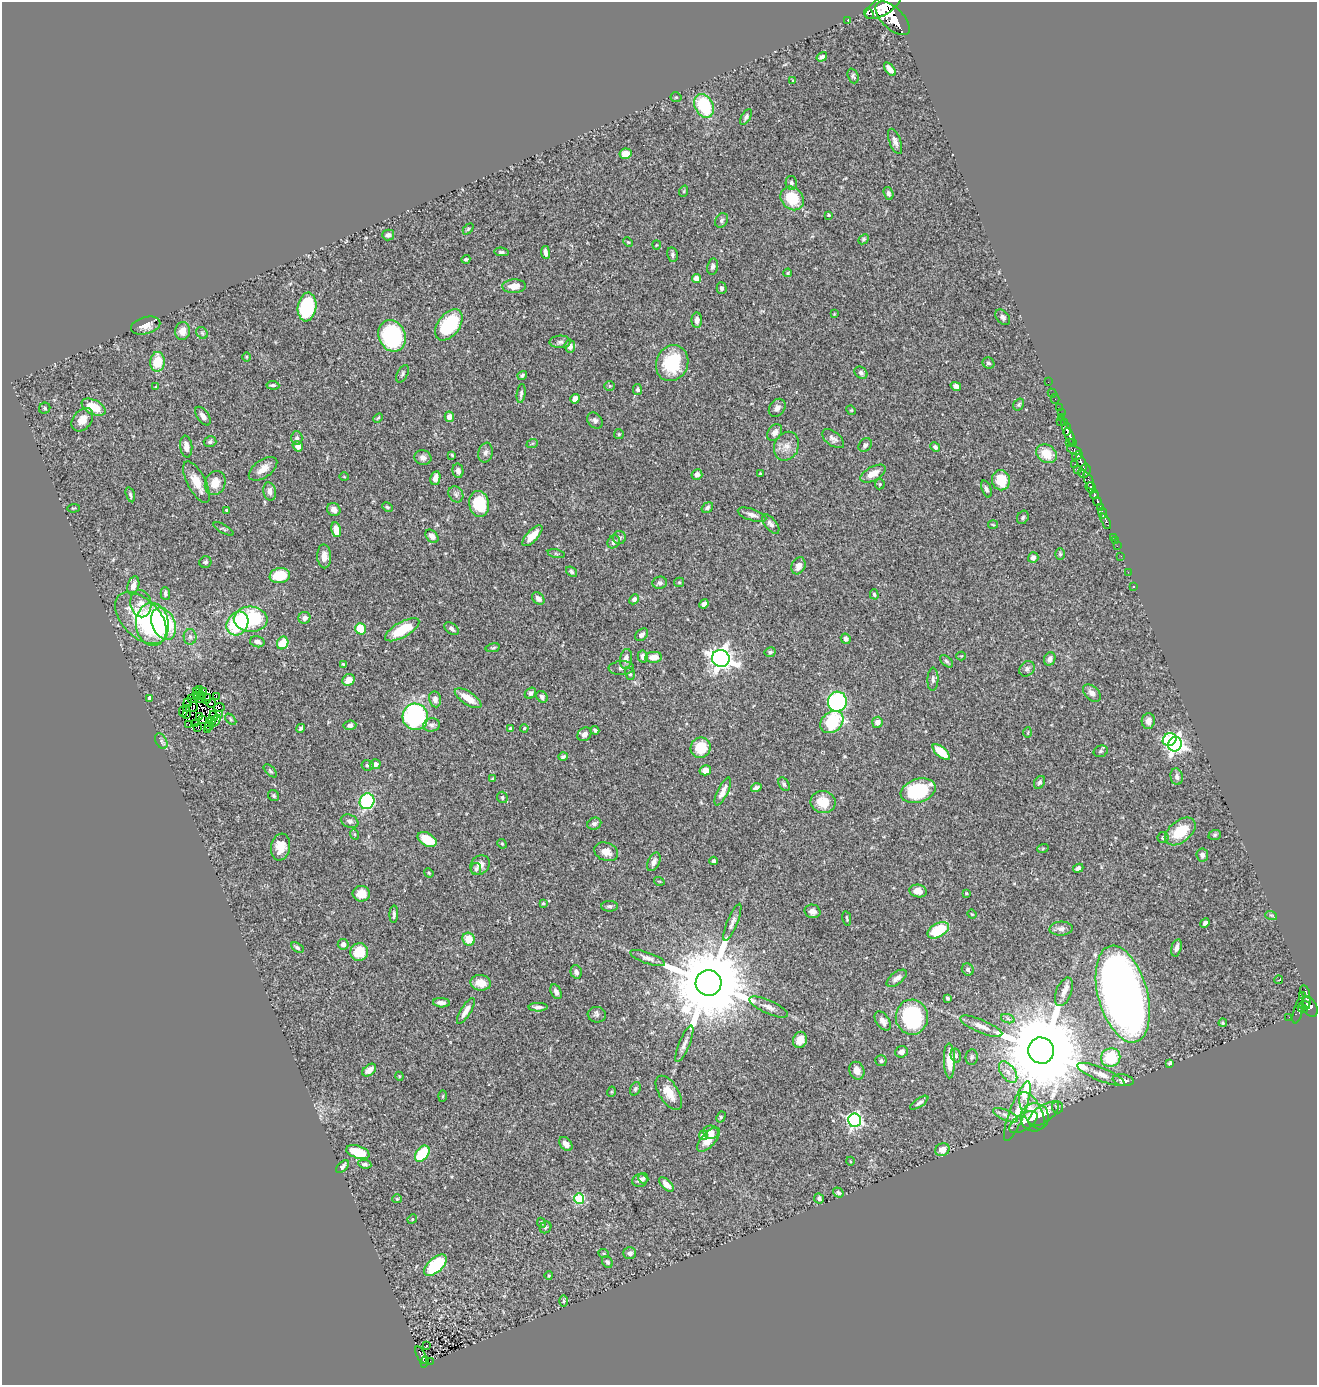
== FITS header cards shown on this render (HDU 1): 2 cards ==
NAXIS1  =                 1315
NAXIS2  =                 1383

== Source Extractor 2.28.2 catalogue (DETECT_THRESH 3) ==
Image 1315 x 1383 px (HDU 1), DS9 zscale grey, 1 PNG px = 1 image px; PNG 1319 x 1387 px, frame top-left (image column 1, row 1383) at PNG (2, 2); each listed source drawn as its Kron ellipse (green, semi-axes under 4 px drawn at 4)
Background 0.449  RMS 0.024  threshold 0.0722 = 3 sigma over >= 5 px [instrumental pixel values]
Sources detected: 394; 7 with non-positive FLUX_AUTO (blend fragments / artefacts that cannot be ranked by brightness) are neither listed nor drawn; the other 387 listed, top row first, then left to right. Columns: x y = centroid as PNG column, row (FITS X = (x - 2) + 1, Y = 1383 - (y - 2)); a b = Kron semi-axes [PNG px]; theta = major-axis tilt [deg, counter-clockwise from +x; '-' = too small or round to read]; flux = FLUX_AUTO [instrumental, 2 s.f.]
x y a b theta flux
883 6 20 8 32 1600
869 14 6 3 -48 200
893 18 21 10 -44 2500
847 20 3 2 - 5.5
822 57 5 4 - 4.1
890 69 8 4 -54 11
853 76 8 5 -70 3.5
793 81 4 3 - 1.7
676 97 5 5 - 2.4
704 106 12 9 -63 87
746 117 9 4 57 4
895 141 13 5 -69 7.7
625 154 6 5 - 18
791 183 7 5 -76 4
684 191 6 3 72 1.9
888 193 7 4 -71 4.6
792 198 13 10 -49 51
829 215 3 3 - 1.9
721 220 8 6 55 4.2
468 229 6 4 46 2.1
388 235 6 5 - 5.3
863 239 6 4 42 2.6
628 242 5 3 - 1.5
657 245 4 4 - 1.6
501 252 7 4 -5 3.3
545 252 6 3 -83 5.9
672 255 7 5 -79 3.9
466 259 4 4 - 2.6
713 267 8 5 78 4.8
788 273 4 3 - 1.9
696 278 4 4 - 19
514 286 12 7 3 16
722 288 6 5 - 4.4
307 307 14 9 81 120
834 314 3 3 - 1.1
1003 317 9 6 -48 4.7
697 320 8 5 90 7.5
449 325 17 11 53 96
146 326 15 8 15 14
182 331 9 7 77 18
202 333 6 5 - 2.9
392 336 16 13 -63 170
560 342 10 6 1 5.4
570 346 6 5 - 9.8
246 357 5 3 - 1.4
157 362 10 7 85 43
672 363 18 16 67 85
988 363 6 5 - 3.9
861 373 7 5 -42 4.3
402 374 9 5 64 3.9
522 375 5 4 - 3.3
1048 382 2 2 - 6.4
273 385 6 4 -6 3.4
609 386 5 5 - 2.4
956 386 5 4 - 6.7
156 387 3 3 - 2.5
637 389 5 4 - 4.1
1052 393 4 3 - 8.2
521 394 10 4 82 3.7
575 399 5 4 - 13
1055 399 5 2 - 9
1019 404 6 5 - 2.7
94 407 13 7 -26 36
45 408 6 5 - 2.7
777 408 10 7 54 6.6
1059 408 2 2 - 4
851 410 5 4 - 1.5
1061 413 2 2 - 7.8
203 416 10 5 -55 8.1
449 417 5 4 - 12
1061 417 3 2 - 9.7
378 418 5 3 - 1.8
82 420 13 9 51 17
595 421 9 7 -50 5.2
1060 421 2 2 - 17
1065 423 3 3 - 65
1067 429 6 3 -83 270
775 432 9 6 56 7.9
619 434 5 5 - 2.2
1070 436 9 4 -66 350
297 438 7 6 - 5.1
833 439 13 7 -37 6.7
210 442 6 5 - 3.5
1073 442 3 3 - 29
1069 443 2 2 - 21
532 444 6 4 20 2.2
865 445 7 6 - 4.1
298 446 5 4 - 7.5
786 446 15 12 66 16
186 447 11 6 -83 13
935 447 5 4 - 4.5
1074 450 7 3 -19 91
485 453 10 7 79 5.7
1047 454 11 8 -34 33
452 455 3 3 - 1.8
1077 456 5 4 - 160
423 458 8 7 - 7.8
1081 462 9 3 -66 150
1075 464 2 2 - 11
263 469 16 9 36 15
1078 469 3 2 - 4.9
458 471 7 5 -78 5.8
1085 471 7 6 - 230
760 474 3 2 - 1.7
873 474 14 7 28 15
697 475 5 5 - 8.1
344 477 4 3 - 1.2
435 478 7 5 79 12
1001 480 10 9 - 47
1089 481 9 3 -68 260
196 482 23 9 -63 27
215 483 12 10 68 21
880 484 5 5 - 2.2
1091 488 6 5 - 270
986 489 9 4 -70 4.3
270 491 9 6 -78 9.1
456 494 8 7 - 5
1094 494 4 3 - 180
130 495 8 4 -73 2.7
1097 501 5 3 - 160
479 504 13 10 -78 65
387 507 5 3 - 2.2
1100 507 4 3 - 140
73 508 6 2 5 1.5
707 508 6 4 37 3.8
226 510 3 3 - 2.3
334 510 7 6 - 7.1
1103 513 5 3 - 100
752 515 15 5 -18 8.5
1023 517 7 5 60 3
1106 521 8 3 -64 140
771 524 11 6 -49 6.3
993 525 5 3 - 1.4
223 529 11 3 -29 2.4
336 530 7 4 -79 18
432 536 7 5 -47 9
532 536 13 5 47 23
1113 537 2 2 - 9.8
619 538 6 6 - 4
1115 541 2 2 - 5.1
614 542 7 5 51 6.2
1117 546 2 2 - 4
556 554 8 3 -14 2.5
1060 554 6 5 - 2.6
324 556 12 7 -88 13
1121 556 2 2 - 5.9
1033 558 5 5 - 7.4
205 562 6 5 - 3.5
799 566 9 6 64 12
571 572 6 4 -38 3.3
1128 572 2 2 - 6.4
280 576 10 7 10 51
679 582 5 4 - 1.9
660 583 7 6 - 5.6
133 585 9 5 75 9.2
1134 587 3 2 - 1.1
165 593 6 4 -87 4.2
874 594 5 4 - 3
538 598 7 5 -44 7.2
634 599 6 4 47 4.7
141 604 14 10 -79 15
704 604 5 4 - 7.9
141 618 31 19 -45 91
304 618 6 6 - 6.2
251 619 17 12 -4 120
152 624 21 16 -85 180
163 624 17 11 -67 140
237 624 12 10 55 92
360 629 6 5 - 44
451 629 8 5 -38 5.3
402 630 19 7 29 57
642 635 7 5 43 6.9
190 637 8 6 -88 5.1
846 639 5 4 - 6.1
257 642 7 5 -15 7.4
283 643 6 5 - 33
493 648 7 4 11 2.7
770 652 6 4 28 3.5
643 656 6 5 - 7.5
961 656 4 4 - 1.5
654 657 8 5 3 16
721 658 9 8 - 1200
626 659 10 6 80 10
1050 659 7 5 69 8
947 661 8 4 -44 3.2
343 664 4 3 - 1.5
621 668 13 7 4 6.3
1027 669 8 7 - 5.4
630 674 6 5 - 3.1
933 679 11 5 88 4.8
348 680 6 5 - 16
199 690 3 2 - 1.5
204 691 3 2 - 1.5
196 692 3 2 - 1
530 693 6 5 - 5
1092 693 10 7 -44 7.8
196 695 4 3 - 3.5
201 695 4 2 - 1.2
216 696 2 2 - 0.65
542 697 6 5 - 4.3
150 698 4 4 - 11
191 698 4 3 - 1.9
468 698 15 6 -33 24
200 699 3 2 - 0.4
207 699 5 4 - 5.5
435 699 8 6 -78 8.1
837 702 10 9 - 240
188 703 5 2 - 0.032
211 703 5 2 - 0.52
193 707 5 2 - 0.09
219 707 5 2 - 4.2
186 709 2 2 - 1.9
183 712 5 2 - 1.5
220 714 3 2 - 1.5
186 715 2 2 - 0.99
200 716 2 2 - 1.5
214 716 5 3 - 3.7
415 717 13 12 - 210
202 719 3 2 - 1.4
231 719 7 4 -47 2.3
211 720 3 2 - 0.82
215 721 7 3 57 3
1148 721 8 6 85 12
832 722 13 9 41 96
877 722 5 5 - 9.9
195 723 3 2 - 0.97
189 725 2 2 - 0.53
350 725 6 5 - 4.8
432 725 8 6 10 5
209 726 4 3 - 1.6
197 727 4 2 - 1
301 728 5 3 - 3.6
510 728 3 3 - 2.6
524 728 4 3 - 1.9
207 730 3 2 - 8.1
595 730 4 3 - 2.9
1028 732 5 3 - 1.5
585 734 7 6 - 8.5
1170 740 7 6 - 98
161 741 8 5 -61 4.2
1175 744 7 6 - 550
701 748 10 10 - 43
1101 751 7 5 16 2.8
941 752 10 5 -41 35
563 757 5 4 - 3
375 764 5 5 - 9.6
368 765 6 5 - 3
705 770 6 5 - 13
270 771 8 4 -45 2.8
1177 777 8 6 -79 5.7
493 779 4 4 - 2
1040 782 7 5 58 3.2
784 784 7 5 -58 3.9
756 788 5 4 - 4.6
918 791 18 11 17 120
723 792 15 5 64 12
274 796 6 5 - 2.6
502 797 6 5 - 2.9
367 801 8 7 - 140
823 802 12 11 - 35
350 821 9 6 -21 4.7
594 824 7 6 - 4.9
1180 831 17 11 38 54
354 834 5 3 - 1.8
1215 835 6 5 - 2.8
1163 838 5 5 - 3.4
427 839 10 6 -30 43
502 844 5 4 - 1.9
280 847 13 9 81 20
1043 848 6 4 20 1.9
606 852 12 9 -21 14
1202 855 6 5 - 6.9
714 861 4 3 - 3.6
654 862 10 5 66 7.8
480 865 10 9 - 9.6
1078 868 5 4 - 6.2
476 869 6 5 - 3.2
429 873 5 4 - 1.7
659 881 5 3 - 1.4
918 891 9 6 -8 17
966 893 4 4 - 1.4
361 894 8 8 - 18
543 903 4 3 - 1.9
609 906 8 5 1 3.9
813 911 8 6 -14 7.8
394 914 9 3 86 3.6
972 914 5 4 - 1.4
1271 915 6 3 -18 2
847 918 7 3 -79 2.1
732 922 20 5 68 8.6
1205 923 5 4 - 4.4
1061 929 11 7 3 7.4
938 930 11 6 30 66
469 939 6 6 - 30
343 944 5 5 - 6.8
297 947 7 4 -34 3.2
1176 948 9 5 74 6.5
359 952 9 8 - 38
648 958 18 5 -19 9
968 969 6 5 - 4.4
576 972 7 5 -75 6.4
897 978 12 6 37 9.3
1278 980 4 2 - 3.5
481 983 10 7 -8 21
709 983 13 13 - 28000
556 992 7 5 -66 6.4
1064 992 15 7 68 9.5
1305 992 6 4 -62 75
1123 994 50 24 -75 1500
1302 995 3 2 - 13
947 998 4 3 - 2.7
1306 1002 6 4 -88 130
441 1003 8 4 -3 7.5
1305 1005 5 3 - 170
538 1007 9 4 1 5.2
769 1007 21 6 -24 12
1310 1007 11 7 -62 300
1303 1009 5 3 - 98
466 1011 15 5 58 12
1298 1011 13 4 75 70
597 1015 9 8 - 5.5
912 1017 17 16 - 190
1289 1017 2 2 - 3
1008 1019 7 4 -19 3.6
883 1021 10 6 -56 9.9
1223 1023 4 4 - 2.1
981 1026 23 6 -23 15
800 1040 8 7 - 18
684 1044 19 5 68 9.5
1041 1051 13 13 - 34000
901 1052 6 5 - 7.8
956 1056 7 5 -77 2.8
972 1057 8 6 81 3.2
1111 1058 10 9 - 60
881 1061 6 5 - 3.3
949 1061 17 5 -89 29
1170 1063 4 3 - 2.6
369 1070 8 5 40 11
857 1071 9 7 -67 13
1008 1072 12 7 -54 12
1101 1074 25 6 -22 15
399 1076 4 3 - 1.5
1123 1080 10 5 -10 8.2
635 1089 7 5 69 2.9
611 1092 5 3 - 1.7
669 1093 19 9 -57 24
443 1096 5 3 - 2
919 1103 11 4 35 4.3
1057 1107 6 5 - 2.7
1017 1111 32 7 69 20
1032 1111 21 9 -61 21
1044 1114 18 8 34 22
1005 1115 13 5 -24 6.9
721 1117 6 4 61 2.5
1035 1117 14 14 - 23
855 1120 6 6 - 360
1023 1122 16 8 33 12
711 1132 7 6 - 10
703 1135 5 4 - 20
708 1140 15 7 48 22
566 1144 8 5 -50 10
942 1150 7 6 - 15
358 1152 12 6 -19 43
422 1154 9 6 53 86
850 1161 4 3 - 1.2
365 1164 6 4 -9 3.6
343 1167 8 4 46 6
643 1178 5 5 - 3.1
640 1180 7 6 - 6.1
666 1184 9 5 -43 12
838 1193 5 4 - 3.2
579 1198 5 5 - 100
819 1198 5 5 - 3.9
397 1199 4 4 - 1.8
412 1219 5 4 - 1.8
541 1223 5 4 - 3
546 1227 6 5 - 3
630 1253 6 5 - 5.4
604 1254 5 3 - 1.6
607 1262 6 5 - 3.1
435 1265 14 7 43 96
549 1276 4 3 - 1.9
564 1301 5 3 - 2.1
426 1346 4 2 - 2.2
421 1355 9 3 -63 67
430 1361 2 2 - 6.6
425 1362 6 4 73 77
At the frame edge (FLAGS 8, measured only in part): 1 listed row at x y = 883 6
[7 non-positive-flux detections neither listed nor drawn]